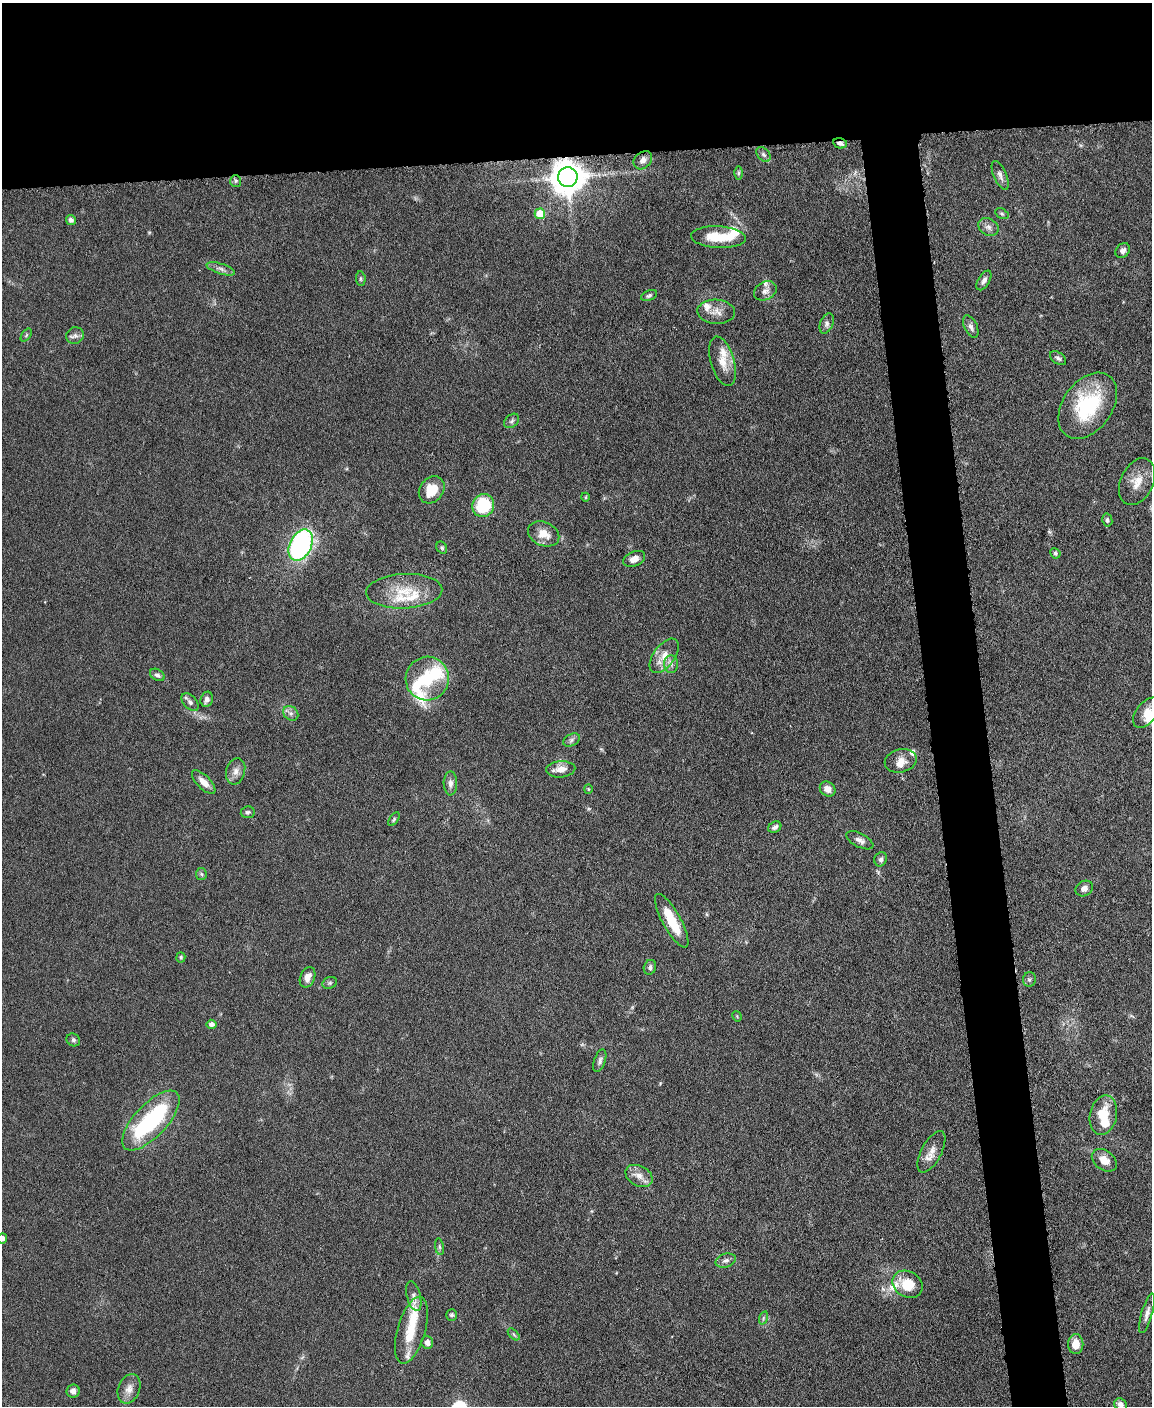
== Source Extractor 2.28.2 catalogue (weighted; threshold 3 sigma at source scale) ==
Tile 2 of 4 x 3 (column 2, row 1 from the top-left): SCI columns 1154-2303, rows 3049-4452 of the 4605 x 4580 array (HDU 1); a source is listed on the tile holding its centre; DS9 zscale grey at full resolution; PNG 1154 x 1408 px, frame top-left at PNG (2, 3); each listed source drawn as its Kron ellipse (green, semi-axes under 4 px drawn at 4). Shown black and unused: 15% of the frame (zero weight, under 3 of 6 exposures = <1% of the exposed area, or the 3 px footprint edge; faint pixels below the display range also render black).
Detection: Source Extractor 2.28.2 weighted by HDU 2 'WHT'; one run over the whole footprint, this tile lists its part. Background 0.0896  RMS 0.0041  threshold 0.017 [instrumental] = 3 sigma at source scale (4.09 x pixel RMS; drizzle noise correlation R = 1.36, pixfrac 0.8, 0.05/0.05 arcsec/px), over >= 5 px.
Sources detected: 109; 6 inside a brighter object's white glare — neither listed nor drawn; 12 inside a brighter listed object's ellipse — not listed separately; the other 91 listed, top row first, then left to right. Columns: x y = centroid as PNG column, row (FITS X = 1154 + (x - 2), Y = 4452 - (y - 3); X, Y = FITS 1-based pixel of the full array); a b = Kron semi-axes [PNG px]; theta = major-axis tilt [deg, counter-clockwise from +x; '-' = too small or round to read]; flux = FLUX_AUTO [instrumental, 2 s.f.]
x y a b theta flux
840 143 7 5 -14 1.5
763 154 8 6 -49 1.1
643 160 10 8 42 2.1
738 173 6 4 89 0.64
1000 175 15 6 -67 2
568 177 10 10 - 830
236 181 6 5 - 0.79
540 214 5 5 - 9.8
1002 214 7 4 -30 0.68
71 220 5 4 - 1.2
988 227 10 8 -32 2
718 237 28 11 -3 12
1123 250 8 6 49 1.6
221 269 14 5 -17 1.7
361 279 7 4 -85 0.66
984 280 11 5 59 1.7
765 291 12 9 28 2.2
649 295 8 5 22 0.98
716 312 19 12 -4 4
827 323 10 6 68 1.4
971 327 12 6 -65 1.7
26 335 7 4 54 0.59
75 335 9 8 - 1.6
1058 358 9 5 -37 1.1
722 361 25 12 -74 5.8
1088 406 37 24 54 30
512 421 8 6 42 0.97
1137 482 25 16 65 6.6
432 490 14 11 52 8.8
585 497 4 4 - 0.47
483 505 11 11 - 22
1107 520 6 5 - 0.79
544 534 16 11 -24 5.6
301 545 16 11 64 74
442 548 6 5 - 0.67
1055 553 5 5 - 0.71
634 559 11 7 23 3
404 591 38 17 3 13
664 656 20 10 53 5.1
671 664 9 7 -85 1.7
157 675 8 5 -31 1.1
427 679 22 21 - 16
207 699 8 6 70 1.4
190 702 10 6 -46 1.4
291 713 8 6 -43 1.4
1147 713 17 10 53 4.7
572 740 9 6 28 1.2
901 761 16 11 13 3.8
561 769 14 8 5 3.8
236 771 13 9 73 2.7
204 782 15 6 -45 3.3
450 783 12 7 -89 1.9
588 789 4 4 - 0.42
828 789 8 7 - 3
248 812 7 6 - 0.82
394 819 8 4 55 0.65
775 827 7 5 30 1.3
860 840 15 7 -27 2.1
881 859 7 6 - 1.3
201 874 6 5 - 0.64
1084 889 9 7 32 2.2
672 921 30 9 -61 12
181 957 5 4 - 0.61
650 967 7 6 - 1.1
308 977 11 7 67 3.1
1029 979 7 6 - 0.91
330 983 7 5 21 0.83
737 1016 5 3 - 0.4
212 1024 5 4 - 1.7
73 1040 7 6 - 0.82
600 1061 12 5 70 1.4
1103 1115 20 13 78 9.7
151 1120 38 16 47 42
931 1152 23 10 62 4.1
1104 1160 14 9 -36 4.1
639 1176 14 10 -28 3.3
2 1238 5 4 - 1.5
439 1247 8 4 -81 0.76
726 1260 10 6 16 1.6
908 1284 16 12 -33 10
414 1296 15 7 -75 2
1147 1313 20 5 74 2.2
451 1315 6 5 - 0.87
763 1318 7 4 72 0.67
411 1330 34 14 74 12
514 1334 7 4 -45 0.68
427 1342 6 6 - 1.9
1076 1344 10 7 90 5.1
129 1389 15 10 68 3.4
73 1391 6 6 - 2
1121 1405 7 5 -48 1.8
Overlapping masked pixels (flux is a lower limit): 2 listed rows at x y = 840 143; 568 177
Isophote crosses this tile's border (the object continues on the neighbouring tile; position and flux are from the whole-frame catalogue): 3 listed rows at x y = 1147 713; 2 1238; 1121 1405